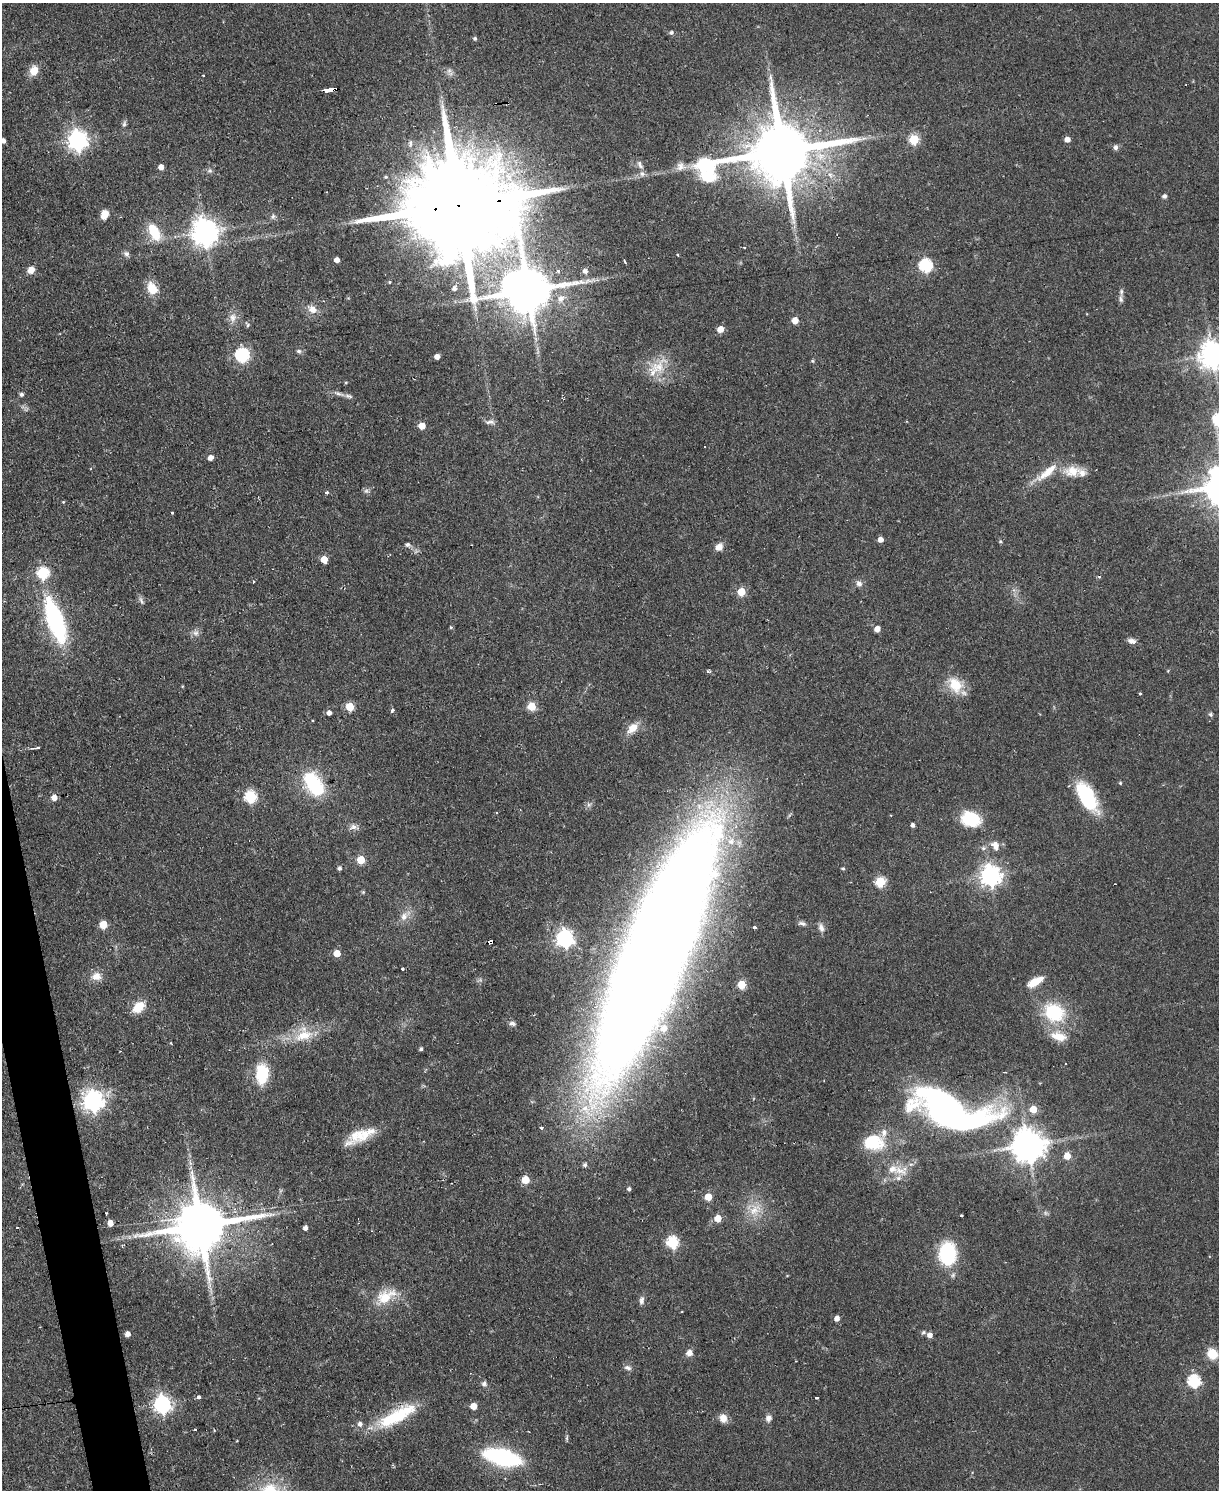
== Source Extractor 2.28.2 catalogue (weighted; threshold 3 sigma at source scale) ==
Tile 7 of 4 x 3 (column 3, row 2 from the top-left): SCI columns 2433-3649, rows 1734-3221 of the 4865 x 4839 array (HDU 1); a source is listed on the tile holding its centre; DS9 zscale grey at full resolution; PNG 1221 x 1492 px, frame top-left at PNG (2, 3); no overlay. Shown black and unused: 2% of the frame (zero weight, under 2 of 3 exposures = <1% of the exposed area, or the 3 px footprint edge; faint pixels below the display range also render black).
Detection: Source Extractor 2.28.2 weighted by HDU 2 'WHT'; one run over the whole footprint, this tile lists its part. Background 0.0668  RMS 0.0055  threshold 0.0248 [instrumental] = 3 sigma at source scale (4.5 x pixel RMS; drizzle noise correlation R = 1.50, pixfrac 1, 0.05/0.05 arcsec/px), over >= 5 px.
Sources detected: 184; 2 too faint to see at this stretch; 1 inside a brighter object's white glare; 5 cosmic-ray / hot-pixel residue — not listed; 10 inside a brighter listed object's ellipse — not listed separately; the other 166 listed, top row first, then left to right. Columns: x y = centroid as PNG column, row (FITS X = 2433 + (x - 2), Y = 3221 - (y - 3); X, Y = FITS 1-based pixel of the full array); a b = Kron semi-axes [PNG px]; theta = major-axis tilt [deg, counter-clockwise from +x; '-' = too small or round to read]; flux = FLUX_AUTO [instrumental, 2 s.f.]
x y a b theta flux
671 33 6 5 - 1.2
475 38 5 4 - 1.1
34 71 11 9 73 7
203 76 3 2 - 0.51
770 77 9 6 -83 1.9
330 89 13 3 6 42
124 124 8 6 75 1.3
914 139 5 5 - 31
1067 139 5 5 - 4.1
77 140 8 7 - 310
3 141 4 4 - 2.5
410 143 11 5 84 2
1115 147 7 6 - 1.7
781 151 27 16 12 5900
640 165 13 6 -61 2.4
680 166 14 12 15 4.6
161 167 4 4 - 3.7
210 171 7 6 - 1.3
1164 196 5 4 - 1.8
459 205 45 22 6 22000
104 214 9 7 72 6.3
273 216 8 5 63 1.4
154 232 21 11 -64 15
205 232 9 8 - 700
744 247 3 3 - 1.3
126 254 8 6 -47 1.7
337 260 4 4 - 3.7
624 261 3 3 - 2.2
925 265 6 6 - 82
31 270 8 7 - 4.3
558 270 3 3 - 1.9
585 271 6 5 - 2.4
390 282 4 4 - 0.6
152 288 14 10 -61 9.9
454 288 7 6 - 1.9
528 291 16 12 -6 2900
561 298 14 10 42 5.7
1121 299 9 6 -78 1.8
312 309 11 9 -20 4.8
233 318 12 8 -90 3.9
795 320 5 5 - 7.8
248 325 8 5 -60 1.1
720 329 5 5 - 6.9
299 351 6 6 - 1.3
242 355 6 6 - 98
1213 355 9 8 - 670
437 357 4 4 - 3.9
812 361 5 4 - 0.75
659 367 29 19 46 15
346 382 5 3 - 0.53
339 393 19 4 -18 2.5
21 394 5 4 - 1.5
1218 419 6 6 - 55
490 422 13 5 4 2.1
422 426 5 5 - 8.8
210 458 5 5 - 3.2
1072 471 22 16 -1 11
1047 472 38 9 40 11
326 493 4 3 - 1.5
63 502 4 3 - 0.52
172 512 3 3 - 1
880 540 5 5 - 3.8
408 545 8 6 12 1.5
719 547 10 8 39 3.8
324 559 5 5 - 9
43 573 6 6 - 52
253 581 4 3 - 0.57
859 583 9 7 -53 2.5
741 592 5 5 - 16
141 601 12 4 -62 1.6
55 621 37 13 -71 97
451 627 5 4 - 0.6
877 629 5 5 - 4.7
196 633 9 7 0 2.3
1132 641 11 7 -12 2.5
708 672 4 3 - 3.2
955 685 23 17 -56 14
1140 693 3 3 - 0.81
531 706 5 5 - 18
350 707 5 5 - 17
392 710 5 4 - 1
329 713 5 5 - 2.4
1210 714 6 5 - 1.1
633 728 16 10 43 7.4
36 748 11 3 9 1.1
1120 783 4 4 - 0.67
314 784 28 16 -57 39
250 797 6 6 - 58
1087 797 31 14 -60 45
54 798 5 5 - 5.3
971 819 19 13 -16 25
912 825 4 3 - 1.8
353 827 8 7 - 2.5
995 845 15 10 -61 4.7
983 848 7 5 21 1.3
361 860 5 5 - 15
339 868 5 4 - 1.4
843 868 5 4 - 0.73
990 875 7 7 - 360
880 882 5 5 - 36
363 892 5 5 - 0.69
404 916 13 9 67 4.7
803 923 8 5 -28 1.8
103 925 5 5 - 15
754 928 3 3 - 18
821 928 13 7 -70 2.8
565 938 7 7 - 210
490 942 5 3 - 23
337 953 5 5 - 8.9
655 954 201 42 68 2800
403 969 4 3 - 1.4
96 976 13 10 -1 5.4
1035 982 19 8 29 9.3
741 985 5 5 - 18
139 1007 14 9 36 11
1054 1012 25 21 -30 33
512 1024 9 6 -17 1.6
304 1035 28 15 18 16
1058 1036 24 13 -15 10
421 1049 4 4 - 1.2
1066 1064 3 3 - 1
262 1074 22 13 -89 23
93 1101 8 7 - 350
1033 1109 5 5 - 11
949 1113 89 29 -11 230
541 1128 5 3 - 0.89
360 1135 39 14 33 16
873 1142 25 18 -2 23
1028 1145 10 9 - 1200
1067 1156 5 5 - 8.9
585 1165 5 5 - 1.4
900 1171 23 11 -23 8.4
525 1180 5 5 - 13
629 1189 4 4 - 1.3
708 1197 5 5 - 11
755 1210 20 16 40 12
106 1213 3 2 - 0.55
961 1215 3 2 - 0.55
718 1218 5 5 - 9.7
110 1223 5 4 - 5.4
200 1226 17 14 11 3800
17 1228 3 2 - 0.46
305 1228 5 4 - 2.1
672 1242 6 6 - 61
947 1254 18 12 -88 58
386 1296 31 16 30 15
641 1300 11 6 84 2.3
837 1318 5 5 - 3.5
923 1332 7 5 4 1.1
127 1334 4 4 - 3.6
930 1335 5 5 - 3.2
689 1353 7 7 - 3.6
1212 1354 10 9 - 13
628 1368 10 6 -17 1.9
1194 1381 6 6 - 65
484 1384 8 7 - 1.7
816 1397 3 3 - 1.3
199 1398 3 3 - 23
162 1404 7 7 - 210
473 1406 5 5 - 7.8
396 1416 52 14 27 33
723 1418 10 8 -71 5
768 1418 8 7 - 2.7
195 1430 3 3 - 1.6
567 1438 9 4 90 0.91
502 1457 28 12 -14 88
Overlapping masked pixels (flux is a lower limit): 5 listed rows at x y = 330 89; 781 151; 459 205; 490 942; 655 954
Isophote crosses this tile's border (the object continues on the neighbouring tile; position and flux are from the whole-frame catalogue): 3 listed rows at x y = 3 141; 1213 355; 1218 419